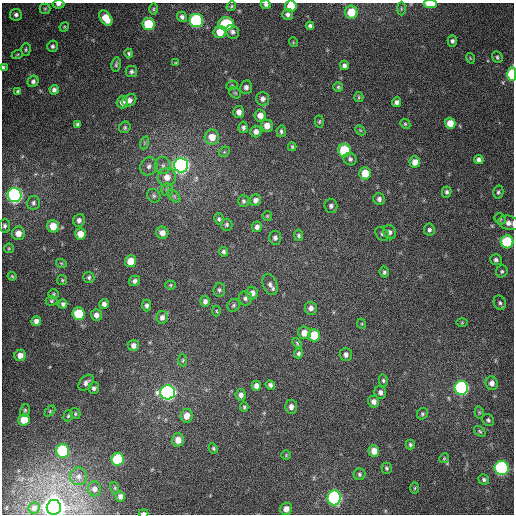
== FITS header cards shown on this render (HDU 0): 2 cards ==
NAXIS1  =                  512
NAXIS2  =                  512

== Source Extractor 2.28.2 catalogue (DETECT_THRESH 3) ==
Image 512 x 512 px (HDU 0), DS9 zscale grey, 1 PNG px = 1 image px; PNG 516 x 516 px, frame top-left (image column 1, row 512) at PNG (2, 3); each listed source drawn as its Kron ellipse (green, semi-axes under 4 px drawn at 4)
Background 372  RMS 9.3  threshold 27.8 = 3 sigma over >= 5 px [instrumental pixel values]
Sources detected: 185; all 185 listed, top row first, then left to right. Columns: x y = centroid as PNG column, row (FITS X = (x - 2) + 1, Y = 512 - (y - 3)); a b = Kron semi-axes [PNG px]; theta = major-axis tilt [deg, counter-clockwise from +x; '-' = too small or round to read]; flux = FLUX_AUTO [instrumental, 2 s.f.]
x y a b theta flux
58 4 6 4 5 1.9e+03
430 4 6 3 1 1.2e+04
266 5 5 4 - 1.4e+03
231 6 5 4 - 8.1e+02
291 6 6 5 - 1.4e+04
45 9 5 5 - 8.3e+02
154 9 6 4 89 7.6e+02
401 9 7 3 90 7.3e+02
351 12 6 6 - 1.5e+04
288 14 5 5 - 2.0e+03
16 15 6 6 - 1.7e+03
182 17 5 5 - 1.8e+03
106 18 8 5 -55 9.8e+03
196 20 6 6 - 9.9e+04
148 24 6 6 - 2.8e+04
226 24 8 6 -1 3.8e+04
310 26 4 4 - 1.6e+03
64 27 5 4 - 6.2e+02
220 32 6 6 - 9.6e+03
232 32 7 6 - 2.1e+03
452 41 5 4 - 1.5e+03
293 42 5 3 - 4.9e+02
53 46 5 5 - 1.4e+03
26 50 6 4 89 9.8e+02
129 53 5 4 - 9.7e+02
17 55 6 3 20 8.3e+02
497 57 6 5 - 1.2e+03
470 58 5 3 - 5.2e+02
176 63 4 3 - 6.6e+02
116 64 7 4 81 1.0e+03
344 65 5 4 - 2.0e+03
3 67 4 3 - 1.1e+03
131 72 6 5 - 1.4e+03
512 74 7 4 89 3.5e+04
33 81 6 5 - 1.8e+03
232 85 6 3 19 6.5e+02
246 87 7 6 - 2.2e+03
338 87 5 4 - 8.9e+02
54 90 5 4 - 1.9e+03
18 91 4 3 - 1.1e+03
235 93 6 5 - 8.2e+02
359 97 5 4 - 7.8e+02
263 99 7 6 - 2.3e+03
129 100 7 6 - 2.6e+03
122 102 6 6 - 3.2e+03
396 102 5 4 - 2.0e+03
239 112 6 5 - 3.7e+03
260 115 6 5 - 5.2e+03
319 122 6 4 87 8.5e+02
450 123 5 5 - 7.6e+03
78 124 4 3 - 1.2e+03
405 124 5 4 - 8.1e+02
267 126 6 6 - 5.4e+03
125 127 6 5 - 1.1e+03
243 127 6 4 -88 1.5e+03
360 130 6 4 -43 7.7e+02
281 131 6 5 - 1.3e+03
256 132 6 5 - 3.1e+03
212 137 7 7 - 8.2e+03
144 143 6 4 71 8.9e+02
292 147 4 3 - 8.8e+02
344 150 6 6 - 3.1e+04
224 152 6 4 44 8.8e+02
350 159 6 6 - 1.6e+03
479 160 5 4 - 2.1e+03
415 162 6 5 - 4.6e+03
163 165 8 7 - 2.7e+03
181 165 7 7 - 3.3e+05
149 166 9 8 - 3.0e+03
365 173 6 6 - 1.1e+04
167 177 9 9 - 6.1e+03
167 190 6 5 - 1.3e+03
447 192 5 5 - 1.5e+03
498 192 6 5 - 1.2e+03
15 195 7 7 - 2.7e+05
154 196 7 6 - 1.4e+03
174 196 7 4 -45 1.3e+03
379 199 6 5 - 2.0e+03
255 200 6 5 - 2.4e+03
243 201 6 5 - 1.2e+03
33 203 7 6 - 1.6e+03
331 206 7 6 - 1.9e+03
267 216 5 4 - 7.5e+02
219 219 6 4 -79 1.1e+03
500 219 6 5 - 1.0e+03
79 220 6 5 - 2.1e+03
509 223 11 7 -14 3.6e+03
227 225 6 6 - 1.3e+03
5 226 7 5 88 1.5e+03
53 226 6 6 - 1.0e+04
257 227 5 5 - 2.3e+03
429 230 6 5 - 1.4e+03
390 232 7 6 - 1.9e+03
18 233 7 6 - 5.6e+03
162 233 6 6 - 3.4e+03
80 234 5 5 - 7.0e+03
382 234 8 5 -47 1.4e+03
299 235 5 4 - 1.3e+03
275 238 7 6 - 1.8e+03
507 242 6 6 - 4.4e+04
9 248 5 5 - 7.2e+02
223 252 5 4 - 1.2e+03
496 260 6 5 - 1.6e+03
131 261 6 5 - 9.9e+03
61 263 5 3 - 6.3e+02
502 271 6 5 - 1.2e+03
384 272 6 4 -85 1.2e+03
12 276 4 3 - 6.6e+02
89 277 5 5 - 1.3e+03
62 280 5 5 - 8.3e+02
134 281 6 5 - 1.9e+03
171 285 5 4 - 7.5e+02
270 285 11 7 -69 2.6e+03
219 290 7 6 - 1.3e+03
252 293 6 6 - 3.7e+03
53 294 5 4 - 8.3e+02
245 298 7 6 - 1.8e+03
51 301 6 4 1 9.0e+02
205 301 6 5 - 2.2e+03
500 303 7 6 - 1.6e+03
63 304 4 4 - 1.5e+03
104 304 5 4 - 2.3e+03
147 305 6 4 -90 1.6e+03
234 305 7 6 - 1.1e+03
311 308 6 6 - 2.8e+03
216 311 5 3 - 6.1e+02
79 314 6 6 - 2.4e+04
96 315 6 5 - 2.7e+03
162 317 6 5 - 2.4e+03
36 321 5 4 - 2.7e+03
462 323 6 4 1 6.2e+02
362 324 5 3 - 5.4e+02
304 333 6 6 - 5.7e+03
314 335 6 6 - 1.5e+04
297 343 6 3 -47 7.3e+02
133 345 5 5 - 2.8e+03
299 353 5 4 - 1.2e+03
346 354 6 6 - 2.5e+03
20 355 6 5 - 4.2e+03
183 360 6 4 -85 8.8e+02
383 380 6 4 -75 9.8e+02
86 383 9 6 48 2.6e+03
492 383 7 6 - 2.9e+03
270 385 5 4 - 1.6e+03
256 386 5 4 - 3.0e+03
94 388 5 5 - 1.5e+03
461 388 7 6 - 1.6e+05
168 392 7 7 - 2.3e+05
380 392 6 5 - 2.1e+03
241 395 6 5 - 2.6e+03
373 402 6 5 - 3.0e+03
244 407 5 4 - 8.5e+02
291 407 7 6 - 2.8e+03
25 410 6 5 - 1.0e+03
50 411 6 4 46 7.9e+02
479 412 6 4 -78 7.8e+02
75 414 5 5 - 8.9e+02
422 414 6 5 - 1.1e+03
68 416 6 4 75 9.9e+02
186 416 7 6 - 6.0e+03
24 420 6 5 - 1.3e+04
488 420 6 5 - 1.2e+03
480 431 6 4 -39 9.0e+02
178 440 6 6 - 5.7e+03
410 445 5 4 - 1.1e+03
213 448 5 4 - 9.6e+02
62 451 7 6 - 6.6e+04
374 451 6 5 - 5.8e+03
286 455 5 5 - 6.8e+02
444 458 5 4 - 7.5e+02
117 459 6 6 - 4.2e+04
386 468 5 5 - 1.1e+03
502 468 7 7 - 1.2e+05
359 474 6 6 - 1.2e+03
78 476 9 8 - 3.1e+03
484 479 5 5 - 1.2e+03
115 488 6 4 -73 8.4e+02
415 488 6 4 88 7.3e+02
94 489 7 6 - 2.2e+03
120 496 5 4 - 2.0e+03
334 498 7 6 - 1.5e+05
54 507 7 7 - 1.2e+06
34 508 6 5 - 1.3e+03
286 509 6 6 - 4.1e+03
144 513 5 2 - 2.1e+03
At the frame edge (FLAGS 8, measured only in part): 10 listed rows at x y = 58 4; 430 4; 266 5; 291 6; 3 67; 512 74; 509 223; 507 242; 54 507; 144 513